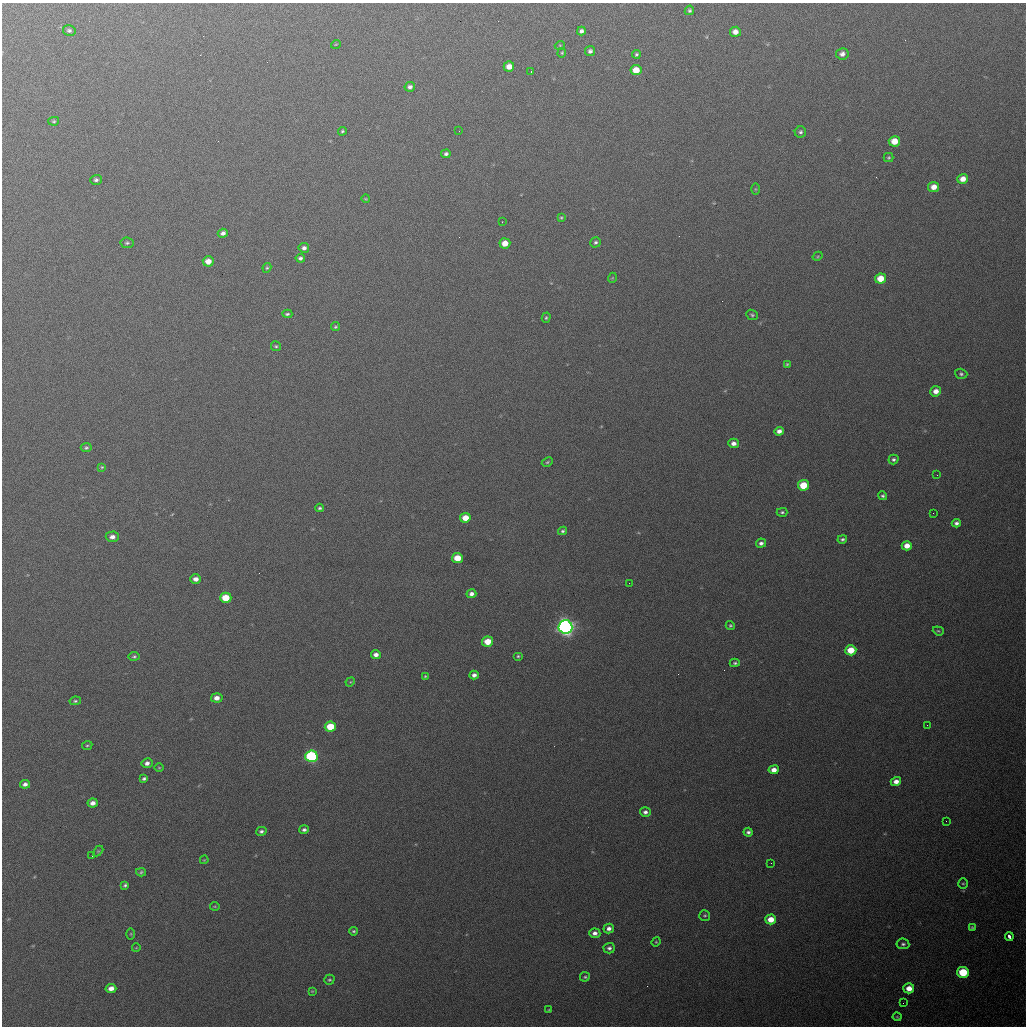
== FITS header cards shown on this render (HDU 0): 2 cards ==
NAXIS1  =                 1024 / length of data axis 1
NAXIS2  =                 1024 / length of data axis 2

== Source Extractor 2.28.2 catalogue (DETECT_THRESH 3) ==
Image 1024 x 1024 px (HDU 0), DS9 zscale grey, 1 PNG px = 1 image px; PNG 1028 x 1028 px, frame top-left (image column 1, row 1024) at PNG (2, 3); each listed source drawn as its Kron ellipse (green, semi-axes under 4 px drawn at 4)
Background 702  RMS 20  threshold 60.8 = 3 sigma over >= 5 px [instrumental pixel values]
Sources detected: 130; all 130 listed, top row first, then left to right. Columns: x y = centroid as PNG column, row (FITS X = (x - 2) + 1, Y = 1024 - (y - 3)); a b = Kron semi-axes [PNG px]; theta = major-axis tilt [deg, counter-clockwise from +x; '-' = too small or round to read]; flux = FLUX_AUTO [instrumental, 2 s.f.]
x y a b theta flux
689 10 5 4 - 2600
69 30 6 5 - 3400
581 31 4 4 - 4000
735 32 5 5 - 8500
336 44 5 3 - 1100
560 45 5 3 - 1200
590 51 5 5 - 4000
562 53 5 4 - 1400
636 54 4 4 - 2400
842 54 6 5 - 6700
509 66 5 5 - 12000
636 70 5 5 - 22000
531 71 2 2 - 1000
410 87 5 4 - 4400
54 121 5 4 - 1900
342 131 4 4 - 2100
459 131 3 2 - 1500
800 132 6 5 - 2900
894 141 5 5 - 20000
446 154 5 4 - 3700
889 158 5 4 - 1900
963 179 5 5 - 11000
96 180 5 5 - 3400
934 187 5 5 - 12000
755 189 6 4 -90 1400
366 199 4 2 - 1200
561 218 4 4 - 1600
502 222 2 2 - 880
223 233 5 4 - 4800
595 242 5 5 - 2700
127 243 6 5 - 2800
505 243 5 5 - 16000
304 248 5 5 - 4400
818 256 5 3 - 1300
300 258 5 4 - 3500
208 261 5 5 - 13000
267 268 5 4 - 1900
612 278 5 3 - 1100
881 279 5 5 - 26000
287 314 5 3 - 2400
752 315 6 5 - 2400
546 318 5 4 - 2100
335 327 4 4 - 2000
276 346 5 5 - 2000
787 364 3 3 - 1600
961 374 6 5 - 2700
936 391 5 5 - 10000
779 431 5 4 - 6800
734 443 5 4 - 6800
86 448 5 4 - 2500
893 459 5 4 - 3100
547 462 6 4 28 1800
102 467 4 4 - 1500
937 475 2 2 - 600
803 485 5 5 - 39000
883 496 4 4 - 2300
320 508 4 3 - 2100
782 512 5 4 - 2500
933 513 2 2 - 560
465 518 5 5 - 20000
956 523 4 4 - 4000
563 531 5 4 - 2500
112 537 6 5 - 7000
842 539 5 4 - 2600
761 543 5 4 - 4200
907 546 5 4 - 13000
457 558 5 5 - 27000
196 579 5 4 - 7900
629 583 2 2 - 920
471 594 5 4 - 6000
226 598 6 5 - 34000
730 625 4 4 - 2100
565 627 7 6 - 680000
938 631 5 4 - 1800
488 642 5 5 - 24000
851 650 5 5 - 29000
376 655 5 4 - 6900
134 656 5 4 - 2500
518 656 5 4 - 2000
735 663 5 4 - 2400
474 675 4 4 - 5200
425 676 4 3 - 1500
350 682 5 4 - 1300
217 698 6 4 -4 8800
75 701 6 4 8 2400
927 725 2 2 - 780
330 727 5 5 - 38000
87 745 5 4 - 1600
311 756 6 6 - 160000
147 763 5 5 - 5700
159 768 5 3 - 1200
774 770 5 4 - 10000
144 779 4 3 - 2600
896 782 5 4 - 9000
25 784 5 4 - 5100
93 803 5 4 - 7300
645 812 5 5 - 4400
946 821 2 2 - 720
304 830 5 4 - 3600
261 831 5 4 - 3400
748 832 4 4 - 3800
98 851 6 4 44 1500
92 856 2 2 - 770
204 860 4 3 - 1200
771 863 2 2 - 870
141 872 5 4 - 2000
963 883 5 5 - 1900
125 885 4 3 - 2400
215 906 5 3 - 1300
705 915 5 5 - 2100
771 919 5 5 - 19000
972 927 4 4 - 1700
609 928 5 4 - 5500
354 931 4 4 - 2100
595 933 5 5 - 6000
131 934 6 4 90 1500
1009 937 4 3 - 23000
656 942 5 4 - 1400
903 944 6 5 - 3200
136 948 4 2 - 980
609 948 5 5 - 3800
963 972 6 5 - 61000
585 977 5 4 - 2100
329 980 5 4 - 2000
111 988 5 4 - 9200
909 988 5 5 - 13000
312 991 4 4 - 1300
903 1003 2 2 - 890
549 1010 4 3 - 1200
897 1017 4 4 - 1200